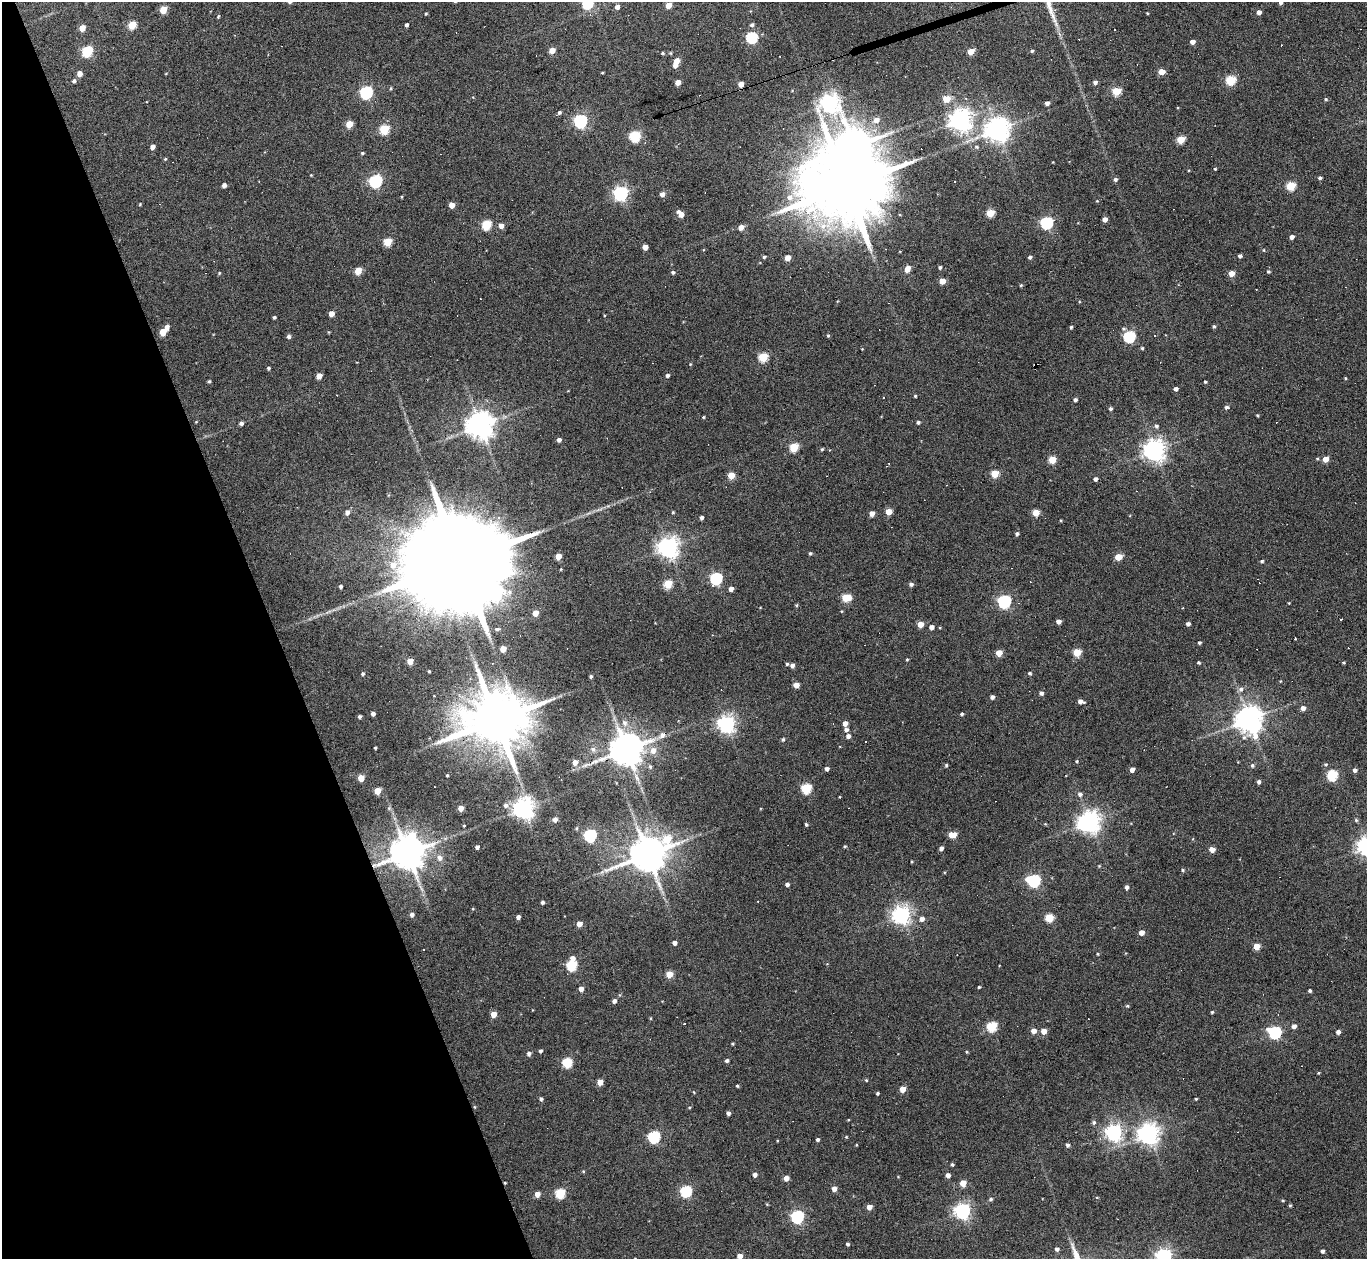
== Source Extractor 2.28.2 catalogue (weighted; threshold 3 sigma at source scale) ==
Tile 5 of 4 x 4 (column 1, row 2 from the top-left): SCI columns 1-1365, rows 2660-3916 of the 5461 x 5447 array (HDU 1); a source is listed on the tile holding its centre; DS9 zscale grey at full resolution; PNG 1369 x 1261 px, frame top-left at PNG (2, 2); no overlay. Shown black and unused: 20% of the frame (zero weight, under 3 of 6 exposures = <1% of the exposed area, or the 3 px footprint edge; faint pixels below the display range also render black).
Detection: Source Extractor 2.28.2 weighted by HDU 2 'WHT'; one run over the whole footprint, this tile lists its part. Background 0.165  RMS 0.0096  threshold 0.0391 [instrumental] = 3 sigma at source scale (4.09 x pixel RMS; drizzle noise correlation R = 1.36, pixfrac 0.8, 0.05/0.05 arcsec/px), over >= 5 px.
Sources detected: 355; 2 inside a brighter object's white glare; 29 cosmic-ray / hot-pixel residue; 1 long thin detection or spike segment (spike, bleed or trail) — not listed; the other 323 listed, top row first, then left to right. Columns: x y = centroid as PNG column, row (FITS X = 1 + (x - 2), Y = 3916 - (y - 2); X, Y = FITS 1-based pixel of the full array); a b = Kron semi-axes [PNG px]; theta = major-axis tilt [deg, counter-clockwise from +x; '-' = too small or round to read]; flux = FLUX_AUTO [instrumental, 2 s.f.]
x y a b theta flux
1281 2 4 4 - 2.4
587 4 6 5 - 68
668 5 5 4 - 11
617 7 4 4 - 4.5
163 10 5 4 - 19
1259 12 4 4 - 4.6
1147 13 3 2 - 0.67
426 14 4 3 - 0.94
218 16 5 3 - 0.88
132 25 5 5 - 26
406 25 4 3 - 2.1
752 25 4 4 - 2
82 28 5 4 - 10
752 38 6 5 - 92
1192 42 4 4 - 5.8
87 51 6 5 - 70
552 51 5 4 - 10
971 51 5 4 - 14
1032 51 3 3 - 1.3
662 53 4 4 - 0.96
670 53 4 4 - 0.88
677 61 5 4 - 12
675 65 4 4 - 3.8
1162 72 5 4 - 14
166 73 4 3 - 0.6
602 73 4 3 - 0.69
79 74 5 5 - 6.1
1231 80 5 5 - 55
74 81 5 5 - 2
678 82 4 4 - 7.6
1095 82 5 4 - 2.8
741 84 4 4 - 7.7
390 88 5 3 - 0.97
1116 91 5 5 - 38
366 92 6 5 - 130
946 99 5 5 - 16
1326 99 4 4 - 1.1
829 103 13 9 -84 440
1047 103 4 4 - 4
559 112 5 4 - 1.8
876 120 7 6 - 6.1
961 120 7 7 - 650
580 121 6 6 - 180
349 124 5 4 - 17
384 129 5 5 - 51
998 130 8 8 - 850
635 136 5 5 - 70
1181 139 5 4 - 26
152 147 4 4 - 4.7
977 147 6 5 - 1.8
362 153 4 3 - 1.2
165 159 5 4 - 0.94
1215 169 3 3 - 0.89
311 175 3 3 - 0.68
1320 178 4 3 - 2
1115 179 5 5 - 2.1
376 181 6 5 - 130
954 181 3 3 - 1.7
224 185 4 4 - 3.9
846 186 26 16 14 16000
1291 186 5 5 - 44
621 193 6 6 - 220
662 194 5 4 - 4.8
402 197 4 2 - 0.77
790 197 9 9 - 6.7
1097 201 4 3 - 0.73
140 204 4 3 - 0.82
452 205 4 4 - 9
990 213 5 4 - 29
681 214 7 4 -44 8
1105 219 4 4 - 5.4
1047 223 6 5 - 130
486 225 5 5 - 52
501 226 5 5 - 5.3
741 227 5 4 - 7.2
1292 237 4 4 - 4
387 242 5 5 - 29
645 247 4 4 - 6.4
1264 250 4 4 - 0.85
1240 256 4 4 - 2.3
764 257 4 3 - 1.4
1030 257 4 4 - 2.1
788 258 4 4 - 11
940 267 4 4 - 1.5
907 269 6 4 65 9.3
358 271 5 4 - 19
673 272 4 4 - 1.7
1268 272 4 4 - 1.2
219 273 5 3 - 0.83
1231 273 4 4 - 11
942 281 4 4 - 11
1021 285 4 4 - 1
331 314 5 4 - 7.3
274 317 3 3 - 1.4
1214 326 4 4 - 1.5
167 327 5 4 - 3.6
1071 327 4 3 - 1.3
163 332 5 5 - 17
329 332 3 3 - 0.77
828 335 4 4 - 1.1
289 336 5 4 - 2.4
1129 337 6 5 - 97
1142 348 4 3 - 1.2
763 357 5 5 - 46
690 364 4 3 - 0.75
269 368 3 3 - 1.5
667 375 4 4 - 2
319 376 5 4 - 8.5
1345 378 3 3 - 0.83
209 381 4 3 - 1.2
1205 382 4 3 - 1.1
1175 389 4 3 - 3.4
915 396 3 3 - 1.1
1075 400 4 4 - 2.3
1226 407 5 4 - 2.1
1110 409 4 4 - 2
1257 415 3 3 - 1
703 417 3 3 - 0.9
196 422 4 3 - 0.6
918 422 4 3 - 1.8
241 423 4 4 - 2.3
480 425 8 8 - 1200
1156 426 5 5 - 2.1
559 440 4 4 - 3.6
794 447 5 5 - 42
822 449 4 4 - 1
1155 450 7 7 - 670
1317 459 4 4 - 0.95
1325 459 4 4 - 12
1052 460 5 4 - 25
887 466 3 2 - 1.1
995 474 5 4 - 25
731 475 5 4 - 18
1095 479 4 4 - 3
673 512 4 4 - 0.86
889 512 4 4 - 15
1036 512 5 4 - 17
347 513 5 5 - 3.6
872 513 4 4 - 5.6
701 518 4 3 - 2.7
1061 520 3 3 - 0.8
1017 534 4 4 - 2
668 547 7 7 - 590
810 553 4 3 - 1.2
558 556 4 4 - 11
1118 557 5 4 - 18
463 560 50 20 19 43000
1262 561 4 3 - 1.6
393 565 9 8 - 9.1
716 578 6 5 - 110
668 584 5 5 - 32
911 584 5 4 - 2.5
340 586 3 3 - 1.8
731 589 4 4 - 4.9
846 598 6 5 - 29
1004 601 6 6 - 150
1289 603 3 3 - 0.66
796 605 4 4 - 1.1
535 613 5 4 - 9.1
1059 621 4 4 - 4.5
920 624 4 4 - 11
1188 624 4 4 - 2.9
931 627 4 4 - 4.6
940 628 4 3 - 0.72
497 629 6 4 -3 2
1199 643 4 3 - 1.4
503 649 5 4 - 12
1077 652 5 5 - 27
999 653 4 4 - 15
907 659 4 3 - 0.89
410 661 4 4 - 10
1198 662 3 3 - 1.3
492 663 3 3 - 0.94
1343 663 5 3 - 0.9
787 664 4 4 - 1.2
792 665 4 4 - 3.3
429 671 3 3 - 0.96
1029 673 4 4 - 1.5
363 674 4 4 - 1.7
591 676 3 3 - 1.5
796 685 4 4 - 9.1
1241 689 7 6 - 3.3
1041 693 4 4 - 2.8
992 697 4 4 - 3.2
1080 701 5 4 - 4.9
1303 708 4 4 - 4.4
373 714 4 4 - 2.9
962 714 3 3 - 1.5
359 716 3 3 - 1.9
496 720 18 14 14 8000
1249 720 8 8 - 1200
624 723 9 7 -72 4.5
845 723 4 4 - 6
726 724 6 6 - 400
846 729 5 4 - 3.1
662 735 10 8 46 4.5
848 736 4 4 - 3.9
783 739 4 4 - 1.6
865 741 2 2 - 0.66
375 748 3 3 - 1.2
593 749 8 6 -33 3.2
626 749 10 9 - 2200
653 750 8 7 - 7.1
1076 761 4 4 - 1.2
575 762 6 5 - 5.7
1326 764 5 5 - 1.3
946 765 4 3 - 1.3
1252 765 6 5 - 1.9
650 766 6 4 -62 1.6
827 769 4 4 - 3
1132 770 4 4 - 5
1355 770 4 4 - 2.9
447 775 4 3 - 0.98
1332 775 5 5 - 73
361 778 5 4 - 14
1259 782 4 4 - 2.6
806 788 5 5 - 53
377 791 5 4 - 15
1080 794 5 5 - 2.6
505 805 7 6 - 3.4
461 808 4 4 - 7.9
523 808 7 7 - 610
555 820 5 5 - 3.5
1356 820 5 5 - 1.4
1090 822 7 6 - 600
806 824 4 3 - 1.4
464 826 3 3 - 0.73
590 835 6 5 - 130
952 835 7 4 3 14
667 839 16 10 -19 33
845 846 4 4 - 0.98
477 847 4 4 - 2.5
941 848 4 4 - 3.4
1212 849 4 4 - 12
407 853 11 10 - 2300
648 854 11 9 22 2700
439 858 8 8 - 5
912 861 3 2 - 0.81
1099 866 4 3 - 0.79
1183 870 5 4 - 1.4
1034 881 7 6 - 140
787 884 4 4 - 2.8
1126 887 4 3 - 2.7
542 902 3 3 - 1.9
473 909 5 3 - 0.65
412 914 5 4 - 3.4
901 915 6 6 - 420
518 917 4 4 - 3.5
1049 918 5 5 - 33
922 919 5 5 - 4.5
579 924 4 4 - 7.5
1141 933 4 4 - 7.7
674 943 4 4 - 3.6
1257 947 4 4 - 16
1097 954 4 3 - 0.77
572 958 6 5 - 4.7
572 965 5 5 - 66
669 974 5 4 - 17
979 987 3 3 - 1.1
581 989 4 4 - 4.8
1310 990 3 3 - 2.1
614 1001 5 4 - 3.4
1127 1006 5 4 - 1.1
1212 1012 4 3 - 1.2
494 1014 4 4 - 11
651 1018 5 3 - 0.77
685 1023 3 3 - 1
1294 1026 4 4 - 4.4
992 1027 5 5 - 58
1033 1031 5 4 - 6.7
1044 1031 5 5 - 8.5
1275 1032 6 5 - 140
1338 1032 4 4 - 3.9
732 1044 4 3 - 0.84
540 1051 4 3 - 2
967 1052 4 4 - 0.9
529 1054 5 4 - 2.7
727 1061 4 4 - 2.2
567 1063 5 5 - 56
1318 1073 5 3 - 0.76
866 1080 5 3 - 0.9
600 1082 4 4 - 11
737 1086 4 3 - 1.1
902 1089 4 4 - 11
694 1092 5 3 - 0.78
877 1093 3 3 - 1.4
541 1099 4 4 - 1.8
1196 1099 3 3 - 0.88
474 1107 5 3 - 0.75
689 1107 4 3 - 0.95
728 1113 4 4 - 3
848 1120 3 2 - 0.65
1094 1122 5 5 - 1.8
1114 1133 6 6 - 310
1149 1134 7 7 - 600
654 1137 6 5 - 100
846 1137 4 4 - 0.9
818 1140 3 3 - 2.3
777 1141 4 2 - 0.62
1067 1145 4 3 - 2.6
952 1164 4 3 - 1.3
583 1171 4 3 - 0.82
755 1175 4 4 - 3.3
948 1175 4 4 - 4.4
786 1178 4 4 - 6.7
505 1183 4 3 - 0.72
963 1183 5 4 - 12
834 1189 4 4 - 6.7
686 1191 6 5 - 96
537 1194 5 5 - 6.4
560 1194 6 5 - 47
1097 1198 4 3 - 0.75
991 1199 5 4 - 1.8
1283 1200 4 3 - 1
1290 1205 3 3 - 1.3
869 1207 4 4 - 8.4
962 1211 6 6 - 300
797 1217 6 6 - 130
848 1244 4 3 - 1.8
1057 1249 4 4 - 3
1322 1251 4 4 - 2.7
740 1256 5 4 - 6.6
1164 1256 6 6 - 290
Overlapping masked pixels (flux is a lower limit): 2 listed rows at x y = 407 853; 505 1183
Isophote crosses this tile's border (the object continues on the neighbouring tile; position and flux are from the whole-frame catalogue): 4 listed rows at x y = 1281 2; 587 4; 740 1256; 1164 1256